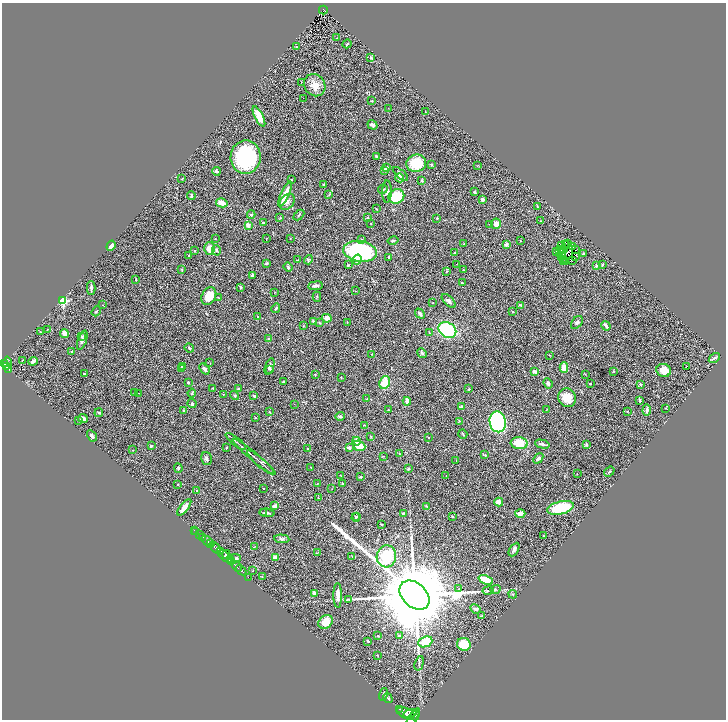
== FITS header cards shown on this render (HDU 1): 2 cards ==
NAXIS1  =                 1448
NAXIS2  =                 1435

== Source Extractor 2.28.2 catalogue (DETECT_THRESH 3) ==
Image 1448 x 1435 px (HDU 1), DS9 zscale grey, zoomed out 1/2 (1 PNG px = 2 x 2 image px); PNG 728 x 722 px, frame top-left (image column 1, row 1434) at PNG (2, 3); each listed source drawn as its Kron ellipse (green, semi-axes under 4 px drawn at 4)
Background 0.966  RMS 0.074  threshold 0.221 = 3 sigma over >= 5 px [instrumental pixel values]
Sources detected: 337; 39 cannot appear on this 1/2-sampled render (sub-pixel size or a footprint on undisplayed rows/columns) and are neither listed nor drawn; the other 298 listed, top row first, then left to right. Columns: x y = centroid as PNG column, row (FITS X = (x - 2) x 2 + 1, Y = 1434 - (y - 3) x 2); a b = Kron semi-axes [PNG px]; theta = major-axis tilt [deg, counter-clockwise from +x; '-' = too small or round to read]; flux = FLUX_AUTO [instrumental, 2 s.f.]
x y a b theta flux
323 10 4 2 - 95
337 38 2 2 - 5.8
347 44 4 3 - 15
296 47 3 2 - 8.2
371 57 4 3 - 14
301 83 2 1 - 3.4
315 85 12 10 -52 150
303 98 2 1 - 9.2
372 101 3 2 - 9
388 108 2 1 - 3.7
425 111 2 2 - 5.3
259 116 11 4 -63 170
373 125 5 4 - 33
376 156 4 3 - 15
246 157 16 15 - 1200
416 163 10 9 - 490
431 165 3 3 - 11
478 165 3 2 - 4.4
387 167 4 3 - 24
384 170 3 3 - 33
216 171 4 3 - 18
400 174 9 4 -42 38
400 178 4 3 - 140
182 179 3 2 - 8.9
292 179 2 2 - 8.3
422 180 3 2 - 14
324 185 3 2 - 21
383 189 5 3 - 17
387 192 11 5 88 55
474 192 4 3 - 18
285 194 14 3 67 210
329 195 4 2 - 11
191 196 4 2 - 30
396 196 8 7 - 470
482 200 3 3 - 44
287 202 9 6 47 55
222 203 6 4 -13 88
537 206 4 2 - 7.1
376 209 3 2 - 7.6
251 215 4 3 - 19
299 215 6 3 45 16
280 218 3 3 - 10
368 218 3 2 - 9.1
437 218 3 2 - 12
541 221 2 1 - 3.7
263 222 4 2 - 12
371 223 2 2 - 5.2
490 224 2 1 - 4.4
496 224 5 5 - 83
248 225 4 3 - 49
267 238 3 2 - 4.5
290 238 3 2 - 4.6
215 239 2 2 - 7.1
362 239 3 2 - 14
393 241 5 3 - 25
520 241 3 3 - 7.8
464 243 3 3 - 10
506 244 2 2 - 160
566 244 2 1 - 3.6
568 244 2 1 - 10
111 246 5 3 - 47
561 246 2 1 - 5.1
572 246 4 2 - 8.7
209 248 6 5 - 150
564 249 2 1 - 5.2
216 250 5 4 - 24
562 250 2 1 - 2.2
576 250 2 1 - 7.3
195 251 3 2 - 8.8
360 251 17 10 -9 1600
556 252 2 1 - 2.9
560 252 3 2 - 12
455 253 3 3 - 13
562 254 2 1 - 3
583 254 2 2 - 22
189 256 2 2 - 16
576 256 3 1 - 8
389 257 2 2 - 36
561 257 3 2 - 5.4
563 259 3 2 - 8.7
297 260 3 2 - 9
308 260 5 3 - 15
357 260 5 4 - 67
572 260 3 1 - 4.5
564 262 3 1 - 7.7
566 262 2 1 - 3.2
266 263 4 3 - 20
456 264 2 2 - 3.2
348 265 3 3 - 16
596 265 3 2 - 22
602 265 3 2 - 12
288 267 5 3 - 26
182 270 4 2 - 13
463 270 2 2 - 22
446 271 3 3 - 12
253 275 4 3 - 31
136 279 3 2 - 9.8
462 283 2 2 - 13
315 286 7 3 7 57
241 287 4 3 - 13
91 288 7 3 88 35
355 291 3 2 - 6.2
275 292 2 1 - 4.3
209 296 9 7 62 290
317 297 5 3 - 14
218 298 3 2 - 6.5
63 301 3 3 - 1700
449 301 9 4 -44 45
433 303 2 1 - 6.9
102 305 2 2 - 4
520 305 3 3 - 13
276 308 5 3 - 19
96 311 5 2 - 13
513 312 2 2 - 25
420 313 5 3 - 34
257 317 2 1 - 8.4
327 318 4 4 - 110
313 321 3 3 - 15
347 322 3 2 - 6.8
577 322 7 5 51 37
320 323 3 2 - 7.6
304 326 2 2 - 6.2
606 326 5 2 - 35
47 329 3 2 - 6.4
447 330 9 7 -34 1400
40 332 2 2 - 9.2
429 332 4 2 - 9.2
64 334 4 3 - 98
81 336 3 3 - 14
269 339 3 3 - 38
82 340 10 4 70 44
189 348 5 3 - 14
71 352 3 2 - 12
422 353 5 4 - 22
372 354 2 2 - 4.6
550 355 4 2 - 7.4
714 358 6 3 36 22
22 360 4 2 - 7.6
33 361 5 3 - 48
7 363 7 3 85 780
210 363 3 2 - 8.1
4 364 3 2 - 560
182 366 3 2 - 11
270 366 8 4 70 46
687 366 2 1 - 38
7 367 3 2 - 270
564 368 5 4 - 150
9 369 3 2 - 190
182 369 4 3 - 12
204 369 6 2 -50 48
270 369 4 3 - 20
664 370 7 6 - 160
614 371 3 2 - 9.1
535 372 4 3 - 48
84 374 4 3 - 12
315 374 3 2 - 8.6
585 374 2 2 - 7.2
341 377 2 2 - 8.9
188 382 3 2 - 12
283 382 2 2 - 19
385 382 7 5 70 250
548 383 5 3 - 36
590 384 2 2 - 12
640 384 2 2 - 65
213 388 3 3 - 10
239 388 4 2 - 8.8
469 389 3 2 - 13
134 393 3 2 - 9.8
138 393 3 1 - 5.4
192 393 4 3 - 14
223 394 2 2 - 7.4
234 395 5 3 - 16
254 396 4 3 - 28
567 398 9 8 - 210
367 399 4 2 - 15
639 400 3 3 - 20
407 401 4 3 - 71
192 404 4 3 - 23
294 404 2 1 - 3.7
462 407 3 3 - 26
665 408 3 2 - 4.8
184 410 4 3 - 18
388 410 3 2 - 13
546 410 3 2 - 6.4
647 410 5 3 - 46
627 411 3 2 - 7.9
269 412 3 2 - 10
99 413 4 3 - 22
340 416 4 3 - 32
83 418 5 4 - 34
256 418 2 2 - 8.8
78 420 3 2 - 8
459 421 3 2 - 8.4
498 422 10 8 -78 3500
365 425 3 2 - 9.3
463 434 5 2 - 14
92 436 6 3 -59 44
371 437 3 3 - 12
428 437 2 2 - 7.5
236 441 12 1 -39 29
356 441 4 4 - 76
519 443 8 6 -7 370
542 444 7 3 -14 42
586 445 4 2 - 18
151 446 2 2 - 46
359 446 6 5 - 180
226 448 3 2 - 8.4
349 448 3 2 - 52
308 449 4 3 - 16
133 450 2 1 - 7.3
400 454 3 2 - 12
485 455 4 3 - 12
383 456 3 2 - 7.5
254 457 27 2 -40 59
538 458 6 4 50 35
206 459 7 5 -73 32
456 461 3 2 - 6.2
260 462 17 1 -41 40
311 467 3 2 - 4.4
178 468 5 3 - 19
408 469 3 3 - 17
609 471 6 2 38 13
577 474 2 2 - 3.5
340 475 3 1 - 6.3
446 476 2 1 - 3.6
361 477 3 2 - 18
178 484 2 2 - 9.5
317 484 2 2 - 6.1
342 484 3 2 - 14
263 488 2 2 - 5.7
332 489 2 1 - 4.1
197 491 3 3 - 9.3
318 497 4 2 - 7
499 502 4 3 - 120
275 506 4 3 - 89
426 506 4 2 - 7.4
184 507 10 3 51 130
561 508 13 6 13 630
264 513 4 3 - 12
267 513 7 3 -7 25
403 513 4 3 - 13
520 514 5 3 - 130
356 516 3 2 - 14
452 516 3 3 - 10
356 518 4 3 - 22
381 524 3 2 - 14
194 530 2 1 - 21
196 531 2 1 - 29
200 534 2 2 - 250
543 536 3 3 - 12
203 537 4 2 - 170
282 539 8 4 -4 29
207 541 6 2 -39 1700
210 544 2 2 - 640
254 547 2 2 - 5.2
215 548 7 3 -46 3200
514 550 7 4 59 37
221 552 3 3 - 1000
318 552 3 2 - 6.2
226 554 4 1 - 260
352 556 3 2 - 7.3
386 556 11 9 78 580
225 557 8 2 -38 780
275 557 3 3 - 160
235 558 5 3 - 24
231 559 4 2 - 650
232 561 2 2 - 370
236 566 6 2 -44 2100
241 570 6 2 -41 1900
253 571 2 2 - 5.9
262 576 2 2 - 5.2
248 577 2 1 - 52
486 580 8 4 -22 260
459 589 2 2 - 7.7
495 589 5 4 - 21
488 590 5 2 - 16
314 593 3 3 - 56
513 594 4 3 - 14
338 595 12 4 -90 97
415 595 17 12 -43 280000
349 599 3 2 - 9.7
476 609 5 4 - 26
481 616 3 2 - 9.3
326 622 8 6 40 210
399 635 3 3 - 17
378 636 2 2 - 12
368 641 3 3 - 12
425 642 7 5 22 320
464 644 7 6 - 370
377 655 2 1 - 6
419 663 7 3 74 19
383 694 6 2 75 9.7
388 698 5 3 - 16
400 709 2 1 - 160
406 713 9 5 -23 5300
410 713 6 2 17 2400
415 715 5 2 - 2100
413 718 11 4 58 4000
At the frame edge (FLAGS 8, measured only in part): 1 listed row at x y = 413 718
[39 sub-pixel or undisplayed-footprint detections neither listed nor drawn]